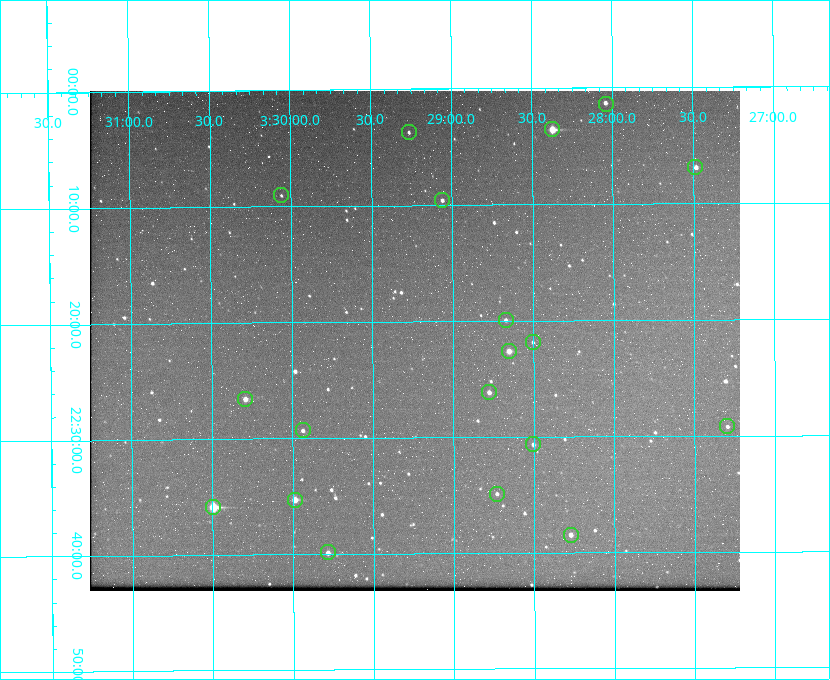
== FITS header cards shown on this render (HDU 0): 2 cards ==
NAXIS1  =                  650 / Width of table row in bytes
NAXIS2  =                  500 / Number of rows in table

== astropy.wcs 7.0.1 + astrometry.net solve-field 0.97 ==
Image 650 x 500 px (HDU 0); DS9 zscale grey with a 90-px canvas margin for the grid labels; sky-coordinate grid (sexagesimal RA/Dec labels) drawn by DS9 from the SOLVED WCS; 19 Tycho-2 reference stars matched to detected sources circled (green)
Header WCS: none
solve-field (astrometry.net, Tycho-2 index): SOLVED blind (the file carries no WCS)
Solved WCS: RA---TAN-SIP/DEC--TAN-SIP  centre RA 03:29:14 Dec +22:22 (52.31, +22.36 deg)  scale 5.17 arcsec/px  FOV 56.0' x 43.1'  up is -180 deg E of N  parity flipped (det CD > 0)
(file carries no celestial WCS; the grid is the blind solution)
Tycho-2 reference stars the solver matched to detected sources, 19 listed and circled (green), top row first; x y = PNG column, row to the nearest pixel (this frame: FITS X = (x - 90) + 1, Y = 500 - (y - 91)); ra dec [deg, ICRS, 3 dp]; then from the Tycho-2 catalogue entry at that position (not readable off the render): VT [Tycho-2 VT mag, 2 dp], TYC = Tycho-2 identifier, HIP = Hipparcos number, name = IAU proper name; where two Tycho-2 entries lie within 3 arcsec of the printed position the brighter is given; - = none
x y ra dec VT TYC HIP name
606 104 52.010 +22.023 11.65 1246-553-1 16144 -
552 129 52.094 +22.059 8.73 1246-565-1 16174 -
409 132 52.316 +22.062 11.63 1246-490-1 - -
695 167 51.872 +22.114 10.68 1245-1095-1 - -
281 195 52.515 +22.151 11.55 1246-639-1 - -
442 200 52.265 +22.160 11.20 1246-515-1 - -
506 320 52.168 +22.332 11.56 1246-558-1 - -
533 342 52.126 +22.364 12.17 1246-628-1 - -
509 351 52.163 +22.377 10.31 1246-508-1 - -
489 392 52.194 +22.436 11.10 1246-758-1 - -
245 399 52.573 +22.443 9.90 1246-338-1 - -
727 426 51.824 +22.487 11.65 1245-1005-1 - -
303 430 52.484 +22.489 11.63 1246-473-1 - -
533 444 52.126 +22.511 11.81 1797-918-1 - -
497 494 52.183 +22.582 11.55 1797-1044-1 - -
295 500 52.497 +22.588 9.77 1798-224-1 - -
213 507 52.624 +22.598 10.47 1798-308-1 - -
571 535 52.069 +22.641 10.36 1797-946-1 - -
328 552 52.446 +22.665 11.05 1798-126-1 - -